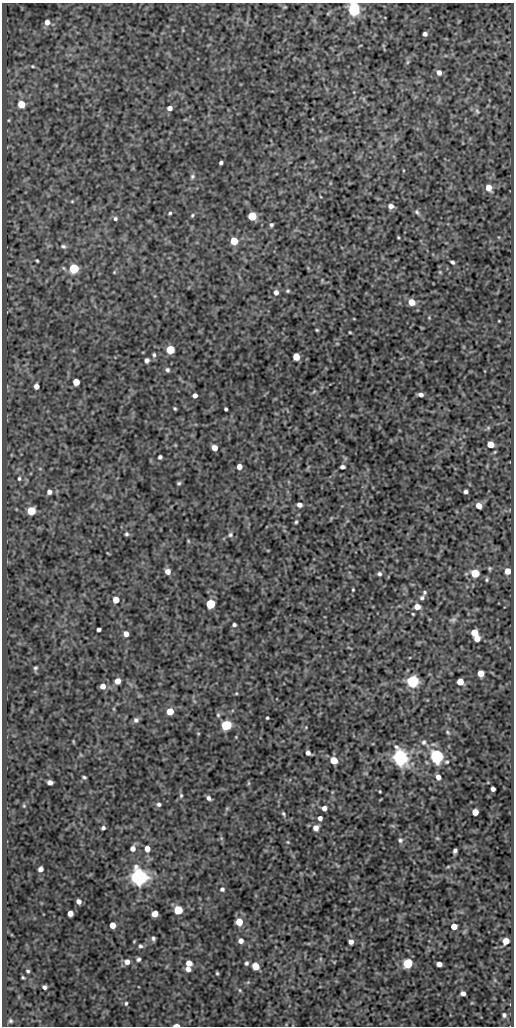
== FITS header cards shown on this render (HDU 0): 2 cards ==
NAXIS1  =                  512
NAXIS2  =                 1024

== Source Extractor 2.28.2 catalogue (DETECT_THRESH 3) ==
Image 512 x 1024 px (HDU 0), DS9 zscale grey, 1 PNG px = 1 image px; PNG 516 x 1028 px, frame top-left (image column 1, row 1024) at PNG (2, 3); no overlay
Background 138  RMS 0.67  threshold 2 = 3 sigma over >= 5 px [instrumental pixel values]
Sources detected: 169; all 169 listed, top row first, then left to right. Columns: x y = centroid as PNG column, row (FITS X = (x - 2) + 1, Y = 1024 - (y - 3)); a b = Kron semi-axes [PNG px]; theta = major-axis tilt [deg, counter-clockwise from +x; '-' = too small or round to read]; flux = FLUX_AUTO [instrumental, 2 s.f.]
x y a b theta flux
354 9 7 5 -88 8300
47 22 5 5 - 300
425 34 4 4 - 130
407 62 6 4 88 72
33 66 5 4 - 48
439 72 6 5 - 210
21 104 5 5 - 940
170 108 4 4 - 220
477 111 9 6 -63 140
221 163 4 3 - 87
192 176 7 6 - 93
489 188 6 5 - 450
72 201 4 4 - 42
391 206 5 5 - 230
417 212 8 5 -54 97
170 213 4 4 - 68
192 215 5 4 - 58
252 216 5 5 - 1800
115 219 6 5 - 91
271 225 4 3 - 88
398 237 3 2 - 39
234 241 5 5 - 960
63 246 7 6 - 110
37 261 3 3 - 53
452 262 4 3 - 92
74 268 5 5 - 3200
114 272 4 4 - 41
440 272 5 4 - 46
288 291 5 4 - 56
276 292 5 5 - 200
411 302 5 5 - 630
429 318 5 3 - 32
354 319 4 3 - 29
499 321 3 2 - 30
317 330 3 3 - 47
350 332 3 2 - 42
337 344 5 3 - 36
170 350 5 5 - 1800
154 355 6 4 -82 83
296 357 5 5 - 980
147 360 4 4 - 160
167 370 5 5 - 100
76 382 5 5 - 630
36 386 5 4 - 250
314 391 6 4 45 56
421 394 5 4 - 180
195 395 4 4 - 200
175 408 4 3 - 56
226 409 4 3 - 71
488 428 6 5 - 61
490 444 5 5 - 610
214 448 5 4 - 400
160 457 4 4 - 100
239 467 5 4 - 340
342 467 5 4 - 150
19 479 5 4 - 72
179 483 4 4 - 74
49 492 6 5 - 190
466 492 4 3 - 110
299 505 5 5 - 200
479 506 5 5 - 390
31 511 5 5 - 1700
296 522 4 3 - 61
126 534 5 5 - 79
230 535 7 6 - 100
188 541 5 4 - 46
490 568 5 4 - 55
168 571 5 5 - 310
508 571 5 5 - 430
475 573 5 5 - 1600
379 574 6 5 - 110
487 580 5 4 - 63
353 590 3 2 - 43
424 592 5 5 - 72
422 598 6 5 - 100
116 600 5 5 - 600
210 604 5 5 - 3000
417 607 5 5 - 390
413 614 3 3 - 42
453 620 10 6 9 130
234 625 4 3 - 100
99 629 4 3 - 130
474 633 5 5 - 920
126 634 5 4 - 290
477 639 5 5 - 350
35 668 5 4 - 80
481 673 5 5 - 590
117 681 5 5 - 340
413 681 6 6 - 7100
460 682 5 5 - 610
103 686 5 5 - 340
236 693 5 3 - 46
170 711 5 5 - 820
218 715 6 5 - 78
267 718 3 3 - 54
136 720 6 6 - 130
226 725 6 5 - 3500
306 727 5 3 - 38
448 732 7 5 -42 87
198 733 5 3 - 35
236 737 3 3 - 31
73 741 6 3 -71 40
424 742 7 6 - 130
308 753 5 4 - 190
437 756 6 6 - 10000
400 758 7 6 - 18000
334 760 5 5 - 1100
447 762 6 5 - 76
84 777 4 3 - 71
438 777 6 5 - 240
50 782 5 4 - 230
249 783 6 4 89 54
493 789 4 4 - 160
380 791 3 2 - 39
181 795 6 5 - 76
208 798 5 4 - 130
159 804 6 5 - 110
24 806 5 5 - 54
227 808 6 4 19 50
324 808 5 4 - 260
475 812 5 5 - 510
283 814 7 4 -60 73
320 818 4 4 - 190
103 828 4 4 - 110
316 828 6 6 - 280
221 838 6 4 -72 70
437 838 5 4 - 48
400 840 7 6 - 110
288 842 5 4 - 47
133 848 6 5 - 230
147 849 5 4 - 380
455 851 5 4 - 120
448 867 6 3 2 50
40 869 5 4 - 210
139 877 6 6 - 26000
222 889 6 5 - 110
78 901 5 4 - 190
178 910 5 5 - 2100
70 913 5 5 - 380
155 914 5 5 - 580
239 922 5 5 - 1000
112 925 5 5 - 530
454 926 5 5 - 530
153 938 5 4 - 99
134 941 4 3 - 37
241 941 5 5 - 250
506 941 5 5 - 510
351 942 4 4 - 210
140 946 6 5 - 94
138 959 5 4 - 97
320 959 6 3 72 52
127 962 7 6 - 290
189 963 5 5 - 430
246 963 5 5 - 94
408 963 5 5 - 2700
439 964 5 4 - 310
256 966 5 5 - 930
188 969 6 5 - 230
28 971 3 3 - 64
217 973 4 3 - 57
23 977 4 3 - 49
248 982 6 4 18 56
44 987 4 4 - 140
240 990 6 4 -61 55
463 993 4 4 - 200
126 1003 5 4 - 67
504 1015 4 4 - 89
10 1021 4 3 - 55
176 1025 5 2 - 410
At the frame edge (FLAGS 8, measured only in part): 2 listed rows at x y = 354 9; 176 1025